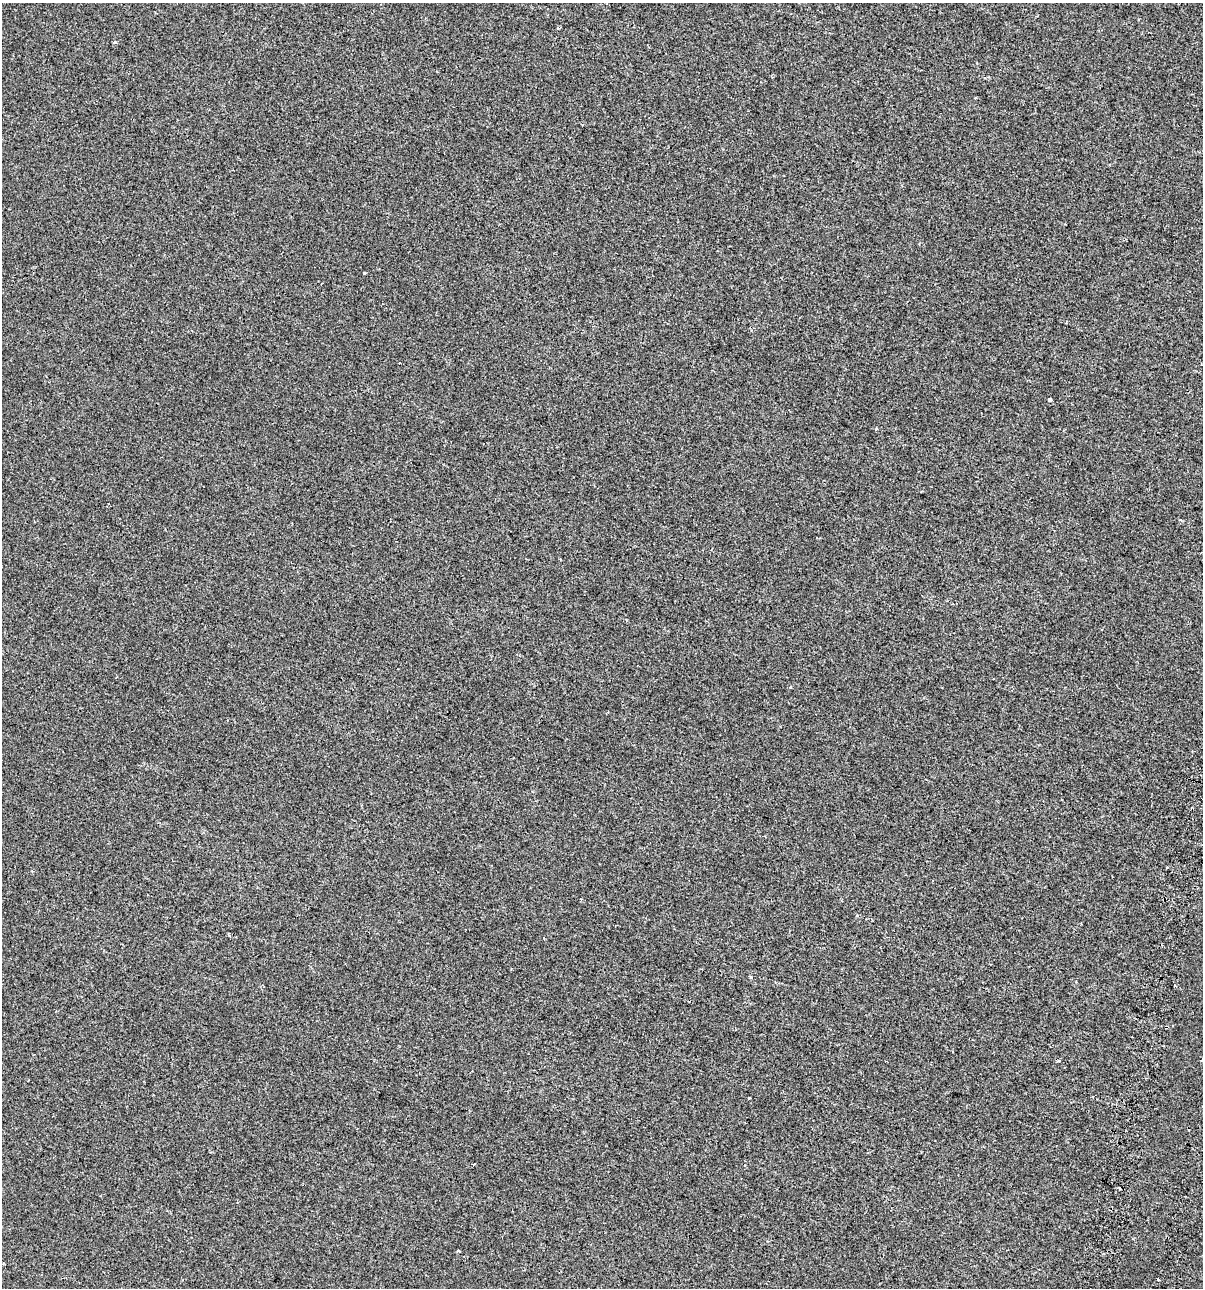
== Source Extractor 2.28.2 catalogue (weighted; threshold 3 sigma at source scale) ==
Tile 6 of 4 x 4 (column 2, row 2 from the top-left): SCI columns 1590-2790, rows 2663-3948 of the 5520 x 5333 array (HDU 1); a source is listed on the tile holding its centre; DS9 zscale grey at full resolution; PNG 1205 x 1290 px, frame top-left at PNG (2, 3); no overlay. Shown black and unused: <1% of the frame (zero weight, under 2 of 3 exposures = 7% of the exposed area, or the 3 px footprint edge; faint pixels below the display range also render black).
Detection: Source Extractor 2.28.2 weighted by HDU 2 'WHT'; one run over the whole footprint, this tile lists its part. Background -6.32e-04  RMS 0.0045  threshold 0.0204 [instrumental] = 3 sigma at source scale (4.5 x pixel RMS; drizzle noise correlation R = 1.50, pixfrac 1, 0.0396/0.0396 arcsec/px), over >= 5 px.
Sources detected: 17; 2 cosmic-ray / hot-pixel residue — not listed; the other 15 listed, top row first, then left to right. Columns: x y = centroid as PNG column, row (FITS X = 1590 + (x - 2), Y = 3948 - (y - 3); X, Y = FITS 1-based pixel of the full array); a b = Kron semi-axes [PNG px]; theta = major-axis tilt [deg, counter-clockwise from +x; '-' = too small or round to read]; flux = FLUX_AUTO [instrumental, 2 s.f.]
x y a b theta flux
558 28 4 3 - 0.57
114 42 5 4 - 0.54
364 273 3 3 - 1.9
1049 400 3 3 - 2.5
876 429 3 3 - 0.95
1102 629 3 2 - 0.34
790 687 4 3 - 0.61
1167 867 3 2 - 0.48
857 915 4 3 - 0.7
751 977 3 3 - 0.89
1166 1027 4 2 - 0.44
1202 1060 4 3 - 0.71
749 1097 3 3 - 1.5
474 1164 4 3 - 0.56
458 1251 4 3 - 3.4
Overlapping masked pixels (flux is a lower limit): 1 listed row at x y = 1166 1027
Isophote crosses this tile's border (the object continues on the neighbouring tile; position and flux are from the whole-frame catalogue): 1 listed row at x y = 1202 1060
Unlisted compact peaks at least as high as the median listed source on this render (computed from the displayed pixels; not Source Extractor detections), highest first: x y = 1180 520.